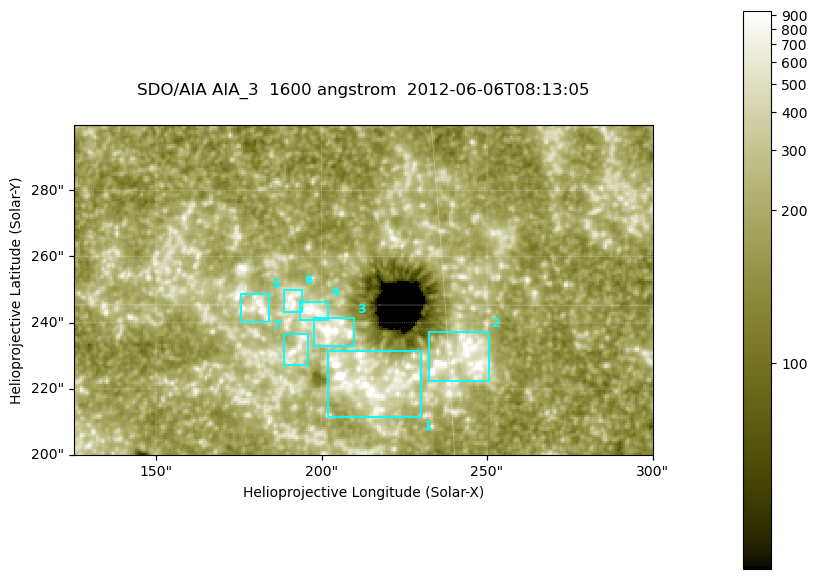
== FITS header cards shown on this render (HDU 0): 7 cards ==
TELESCOP= 'SDO/AIA '
INSTRUME= 'AIA_3   '
WAVELNTH=                 1600
WAVEUNIT= 'angstrom'
DATE-OBS= '2012-06-06T08:13:05.12'
CTYPE1  = 'HPLN-TAN'
CTYPE2  = 'HPLT-TAN'

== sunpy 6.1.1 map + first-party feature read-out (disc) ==
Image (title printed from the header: SDO/AIA AIA_3  1600 angstrom  2012-06-06T08:13:05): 287 x 164 px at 0.609 arcsec/px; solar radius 946 arcsec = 1552 px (partial field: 0.6% of the solar disc is inside the frame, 100% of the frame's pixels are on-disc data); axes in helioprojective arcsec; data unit not stated in the header (colour bar unlabelled)
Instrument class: DISC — disc imager (sunpy class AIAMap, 1600 A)
Bright regions (active regions / flare kernels): reference = the on-disc median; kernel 3 px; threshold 5 sigma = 338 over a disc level ~186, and >= 1.15x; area >= 47 px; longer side >= 3 px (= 1.8 arcsec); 7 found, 7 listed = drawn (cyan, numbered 1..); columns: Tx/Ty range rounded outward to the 2 arcsec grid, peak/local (2 s.f.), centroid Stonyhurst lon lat
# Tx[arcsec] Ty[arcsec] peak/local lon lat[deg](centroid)
1 202..230 210..232 7.6 +13 +14
2 232..252 222..238 7.1 +15 +14
3 196..210 232..242 7.3 +13 +15
4 192..202 240..246 7.6 +12 +15
5 176..184 240..250 5.1 +11 +15
6 188..194 242..250 4.5 +12 +15
7 188..196 226..238 4.4 +12 +14